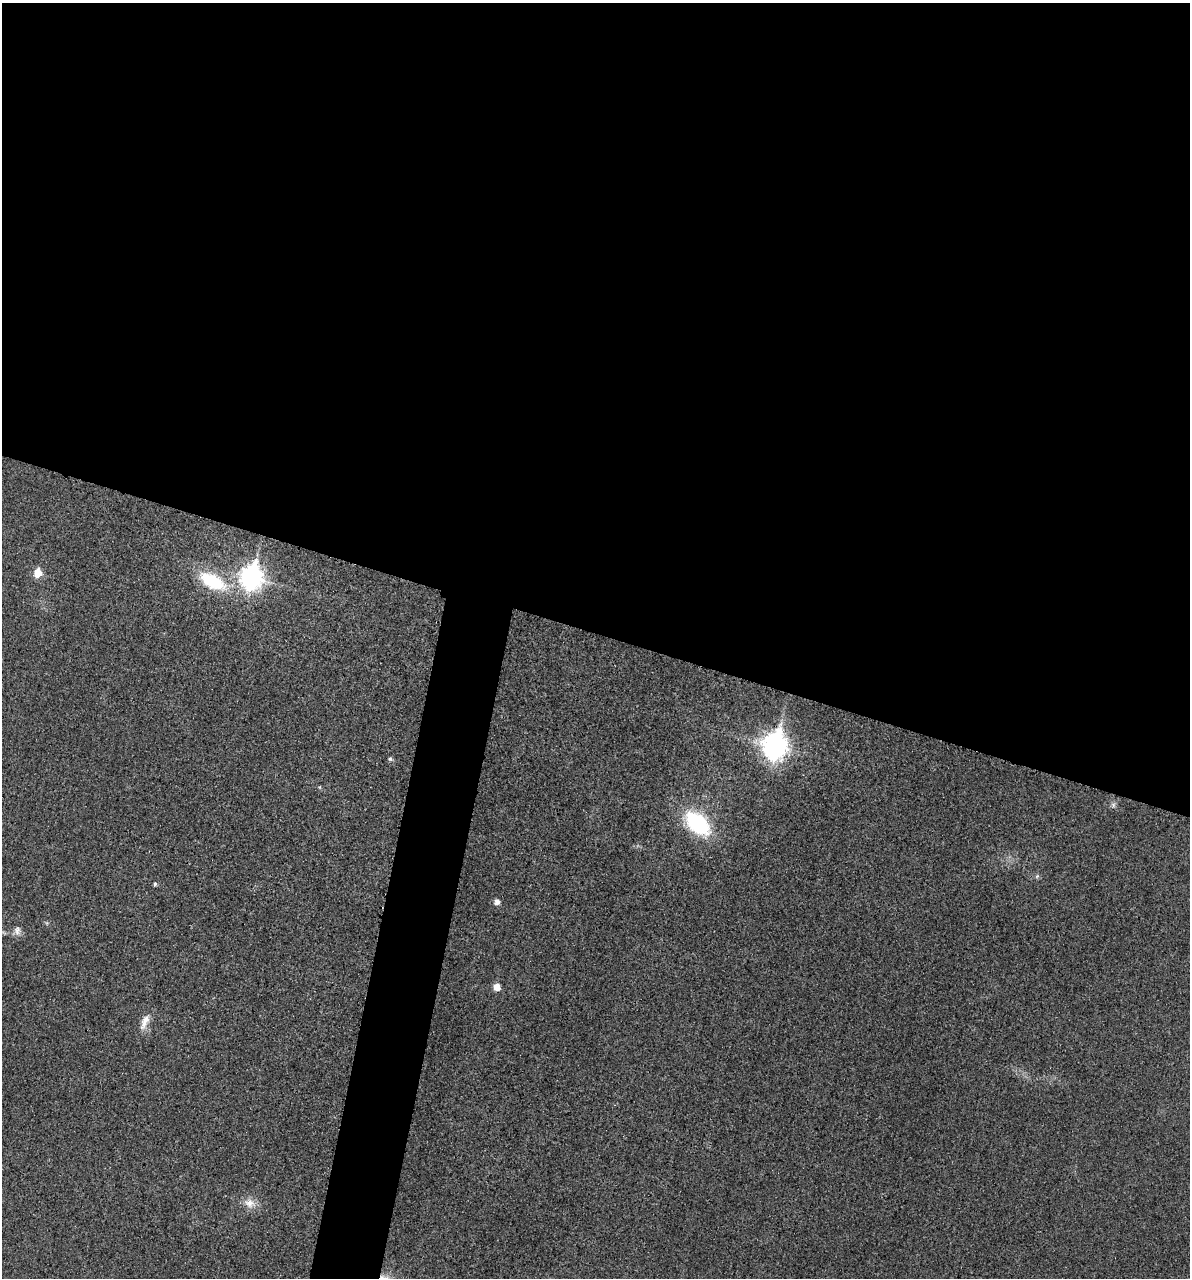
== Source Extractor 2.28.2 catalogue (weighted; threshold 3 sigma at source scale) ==
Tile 3 of 4 x 4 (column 3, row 1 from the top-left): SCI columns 2517-3704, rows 3845-5120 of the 5154 x 5142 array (HDU 1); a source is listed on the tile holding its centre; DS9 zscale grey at full resolution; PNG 1192 x 1280 px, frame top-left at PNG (2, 3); no overlay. Shown black and unused: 53% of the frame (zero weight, under 3 of 4 exposures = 2% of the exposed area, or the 3 px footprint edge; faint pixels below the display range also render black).
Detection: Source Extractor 2.28.2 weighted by HDU 2 'WHT'; one run over the whole footprint, this tile lists its part. Background 0.0179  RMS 0.0055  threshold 0.0248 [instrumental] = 3 sigma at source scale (4.5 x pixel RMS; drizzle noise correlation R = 1.50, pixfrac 1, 0.05/0.05 arcsec/px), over >= 5 px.
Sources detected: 14; all 14 listed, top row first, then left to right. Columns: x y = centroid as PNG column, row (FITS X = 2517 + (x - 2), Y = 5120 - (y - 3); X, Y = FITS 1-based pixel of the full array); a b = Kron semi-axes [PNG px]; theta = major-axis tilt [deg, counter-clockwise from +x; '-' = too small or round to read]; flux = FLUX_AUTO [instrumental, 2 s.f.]
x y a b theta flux
38 573 6 6 - 14
251 577 11 9 78 340
212 581 34 16 -28 34
775 746 11 9 79 490
390 759 6 5 - 1.2
1113 805 9 6 85 1.7
698 823 26 16 -44 58
1037 876 7 4 46 0.93
155 884 6 4 89 0.93
497 902 5 5 - 3.5
17 930 13 9 74 3
497 987 6 5 - 6.9
145 1021 24 9 67 6.3
249 1203 18 13 -21 6.6